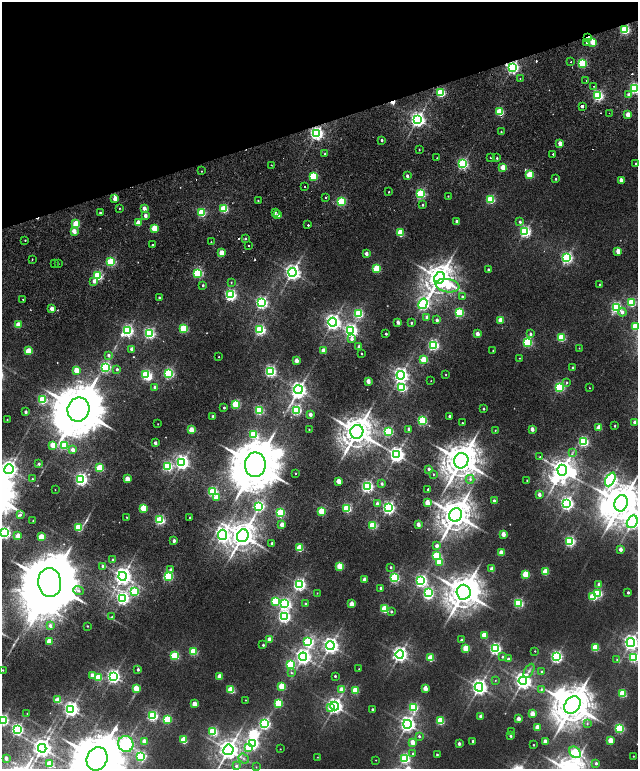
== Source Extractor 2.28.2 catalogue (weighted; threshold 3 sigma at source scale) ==
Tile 3 of 4 x 4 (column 3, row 1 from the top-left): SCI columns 2748-4018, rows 4820-6352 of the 5576 x 6577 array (HDU 1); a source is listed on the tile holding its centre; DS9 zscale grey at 2 x 2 block average (1 PNG px = mean of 2 x 2 image px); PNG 640 x 771 px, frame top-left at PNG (2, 2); each listed source drawn as its Kron ellipse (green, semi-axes under 4 px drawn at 4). Shown black and unused: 16% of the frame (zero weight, under 2 of 5 exposures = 10% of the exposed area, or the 3 px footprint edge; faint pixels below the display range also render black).
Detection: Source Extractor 2.28.2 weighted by HDU 2 'WHT'; one run over the whole footprint, this tile lists its part. Background 0.0102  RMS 0.0057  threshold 0.0258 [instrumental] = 3 sigma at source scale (4.5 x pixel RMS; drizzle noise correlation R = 1.50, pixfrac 1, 0.0396/0.0396 arcsec/px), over >= 5 px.
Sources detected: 414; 4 too faint to see at this stretch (2 x 2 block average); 10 inside a brighter object's white glare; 9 cosmic-ray / hot-pixel residue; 2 long thin detections or spike segments (spike, bleed or trail) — neither listed nor drawn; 1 coinciding with a brighter row at this scale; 2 inside a brighter listed object's ellipse — not listed separately; the other 386 listed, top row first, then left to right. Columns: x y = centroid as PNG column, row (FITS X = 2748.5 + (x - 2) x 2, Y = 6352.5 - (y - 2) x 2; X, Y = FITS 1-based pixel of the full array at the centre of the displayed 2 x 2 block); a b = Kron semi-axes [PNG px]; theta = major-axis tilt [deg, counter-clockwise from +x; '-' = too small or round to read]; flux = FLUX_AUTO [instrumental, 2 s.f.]
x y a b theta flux
625 30 3 3 - 150
587 38 4 3 - 7.3
593 42 3 3 - 44
587 43 3 3 - 2.8
571 62 2 2 - 1.4
582 63 3 3 - 120
512 67 4 3 - 300
520 79 2 2 - 0.54
586 80 2 2 - 3.2
593 86 2 2 - 3.2
635 88 3 3 - 230
441 93 3 3 - 110
629 95 3 3 - 7.3
598 96 3 3 - 200
582 106 2 2 - 110
500 112 3 3 - 78
609 113 2 2 - 0.51
628 115 3 2 - 25
417 119 4 4 - 500
501 132 2 2 - 1
316 133 4 3 - 360
382 140 2 2 - 2.8
560 143 3 2 - 12
419 150 2 2 - 0.76
325 154 2 2 - 1.4
553 154 2 2 - 3.7
490 157 2 2 - 8.4
437 158 2 2 - 1.3
497 158 2 2 - 1.6
636 163 2 2 - 1.4
463 164 3 3 - 200
271 165 2 2 - 0.84
503 167 3 2 - 30
201 171 2 2 - 2.3
530 175 3 3 - 62
313 176 3 3 - 87
407 176 2 2 - 4.6
556 179 2 2 - 1.5
621 180 3 2 - 13
305 187 2 2 - 3.4
388 192 2 2 - 1.4
420 194 3 3 - 150
448 196 2 2 - 0.66
325 197 2 2 - 1.2
115 199 3 2 - 15
491 199 3 3 - 110
258 201 2 2 - 1.1
341 202 3 3 - 95
422 205 3 2 - 2
119 208 2 2 - 0.79
144 208 2 2 - 12
224 209 3 3 - 86
202 212 3 3 - 89
275 212 4 2 - 5.7
100 213 2 2 - 1.9
278 215 2 2 - 9.1
145 216 2 2 - 8
457 222 3 2 - 8.8
520 222 3 3 - 2.5
138 223 3 2 - 27
76 224 3 3 - 56
308 225 2 2 - 7.3
154 228 3 3 - 44
74 231 3 2 - 15
525 232 3 3 - 230
400 233 3 3 - 59
245 239 2 2 - 1.8
25 240 2 2 - 0.83
211 242 2 2 - 0.66
152 245 2 2 - 6.5
249 245 2 2 - 3.6
618 251 3 2 - 25
222 253 3 2 - 25
366 253 2 2 - 8.6
567 258 4 3 - 240
32 259 2 2 - 1.1
111 262 3 3 - 110
54 264 2 2 - 2.1
58 264 2 2 - 0.98
376 269 3 3 - 77
488 270 2 2 - 2.4
292 272 4 4 - 550
198 273 3 3 - 150
98 276 3 3 - 140
439 278 6 5 - 2000
94 281 3 3 - 7.7
231 282 2 2 - 0.9
600 284 2 2 - 0.78
203 285 2 2 - 2
447 286 12 6 -8 34
231 295 4 3 - 250
159 297 2 2 - 1.6
462 297 3 2 - 2.1
23 299 2 2 - 1.6
631 302 3 3 - 98
261 303 4 3 - 290
423 304 5 4 - 290
616 308 4 3 - 200
52 309 3 2 - 13
622 312 4 3 - 6
459 313 3 3 - 130
358 314 3 3 - 130
427 317 3 2 - 9.6
437 320 3 3 - 4.7
500 320 3 2 - 23
333 322 4 4 - 530
398 322 3 2 - 8.3
411 323 3 2 - 1.8
18 325 3 2 - 30
635 326 3 3 - 48
184 328 3 3 - 91
260 330 3 3 - 200
127 331 4 3 - 250
351 331 4 4 - 330
150 333 3 3 - 210
386 334 2 2 - 2.1
477 334 3 2 - 13
530 334 4 3 - 3.2
561 338 3 3 - 81
352 339 4 3 - 5.2
527 342 3 3 - 140
433 345 3 3 - 220
359 347 3 2 - 10
579 348 2 2 - 0.48
132 349 2 2 - 8.7
28 351 3 3 - 47
323 351 3 2 - 20
493 351 2 2 - 0.71
361 354 2 2 - 0.95
108 355 3 3 - 3
219 357 2 2 - 0.69
519 358 2 2 - 0.54
424 360 3 3 - 44
296 361 3 2 - 17
105 367 3 3 - 220
573 368 3 2 - 2.2
117 369 2 2 - 2.7
76 370 3 3 - 26
270 371 3 3 - 240
169 373 3 3 - 160
146 375 3 3 - 140
401 375 4 4 - 470
446 375 2 2 - 0.82
368 381 3 2 - 15
431 381 2 2 - 0.42
567 383 3 2 - 1.3
155 387 3 2 - 4
402 387 4 3 - 120
559 387 3 3 - 160
589 388 2 2 - 0.59
298 390 4 4 - 450
42 400 3 3 - 120
236 404 3 3 - 91
224 408 2 2 - 2.1
78 409 12 11 - 9600
484 409 3 2 - 1.6
259 410 3 3 - 130
296 410 3 3 - 170
26 412 2 2 - 4.3
310 414 2 2 - 7.7
213 416 3 2 - 1.8
449 416 2 2 - 3.6
7 420 2 2 - 0.8
422 421 3 3 - 140
634 422 3 2 - 4.6
462 423 2 2 - 1.1
158 424 2 2 - 0.56
615 426 2 2 - 1.3
599 427 3 2 - 22
309 429 2 2 - 0.71
409 429 2 2 - 6.4
532 429 2 2 - 12
191 430 3 3 - 29
495 430 2 2 - 0.77
357 432 7 6 - 2500
388 432 3 3 - 140
254 434 3 3 - 97
583 442 3 3 - 160
155 443 2 2 - 7.3
53 445 3 3 - 28
64 445 3 3 - 60
73 450 3 2 - 10
573 452 3 2 - 0.68
396 455 4 4 - 510
540 457 3 3 - 1.2
461 461 8 7 - 3200
182 462 4 4 - 430
39 464 2 2 - 2.8
255 465 12 10 89 8300
168 466 3 3 - 140
100 468 3 3 - 73
9 469 5 4 - 600
429 469 2 2 - 4.3
562 470 6 4 -89 1200
295 473 2 2 - 0.89
433 474 2 2 - 0.83
32 479 2 2 - 1.5
81 479 4 3 - 320
127 479 3 2 - 25
470 479 4 3 - 2.6
610 479 7 4 63 400
527 480 2 2 - 0.7
339 481 3 2 - 24
382 484 3 2 - 3.3
367 487 3 3 - 260
428 489 2 2 - 1.3
55 490 2 2 - 0.41
213 492 3 3 - 160
539 494 3 2 - 8.5
216 498 3 3 - 18
494 501 2 2 - 7.1
427 503 3 2 - 21
567 503 4 4 - 370
621 503 8 6 68 3800
377 504 3 2 - 6
259 506 3 3 - 190
143 508 3 3 - 51
347 508 3 3 - 110
388 508 4 3 - 320
322 511 3 3 - 60
280 513 3 3 - 110
20 515 4 3 - 2.8
456 515 7 6 - 2600
127 517 2 2 - 0.76
190 518 2 2 - 2.5
160 520 3 3 - 140
33 521 2 2 - 0.77
632 522 6 5 - 520
282 524 3 2 - 13
418 524 2 2 - 11
372 525 3 3 - 74
78 527 3 3 - 83
5 533 3 3 - 250
503 534 3 2 - 18
222 535 5 4 - 420
18 536 3 2 - 28
243 536 6 5 - 1700
41 537 3 3 - 36
174 541 2 2 - 6.8
570 541 3 3 - 180
272 544 2 2 - 6.3
437 546 3 3 - 6
300 548 3 3 - 67
620 549 2 2 - 9.6
501 553 3 2 - 26
437 556 3 3 - 100
113 560 2 2 - 2.5
439 562 3 3 - 54
102 566 3 3 - 2.9
340 566 3 3 - 56
391 567 2 2 - 1.8
492 569 3 2 - 16
171 570 3 3 - 4.8
545 572 3 3 - 43
526 574 3 3 - 56
122 576 4 4 - 720
168 576 3 3 - 130
394 578 3 3 - 170
364 579 2 2 - 11
421 581 4 4 - 290
50 583 14 11 -85 16000
599 584 3 2 - 9
299 585 4 4 - 290
381 588 2 2 - 4.5
78 590 5 3 - 3
134 592 3 3 - 89
464 592 7 7 - 2800
628 592 2 2 - 2.2
317 593 2 2 - 0.56
428 593 3 3 - 130
598 593 3 3 - 89
593 596 3 3 - 72
122 598 4 4 - 270
275 601 3 3 - 69
305 603 3 3 - 1.5
518 603 3 3 - 140
285 604 4 4 - 210
351 604 3 2 - 23
384 609 3 3 - 77
391 611 3 3 - 2.5
112 617 4 3 - 1.4
284 617 4 4 - 280
50 626 3 3 - 4.5
87 626 2 2 - 1.1
484 635 3 3 - 37
270 639 3 2 - 18
461 640 2 2 - 2.8
49 641 3 3 - 29
308 642 4 3 - 160
631 643 4 4 - 490
263 645 2 2 - 2
330 646 4 4 - 590
466 648 3 3 - 50
595 648 3 3 - 57
495 649 4 3 - 240
193 651 3 3 - 77
535 651 2 2 - 0.7
400 654 4 4 - 510
175 656 3 3 - 99
303 657 4 4 - 510
502 657 3 2 - 2.1
556 657 4 3 - 270
633 657 4 4 - 130
430 658 3 3 - 48
508 659 2 2 - 4.7
617 660 3 3 - 1.2
290 664 3 3 - 83
138 669 2 2 - 3.6
359 669 2 2 - 0.46
3 670 2 2 - 0.9
529 671 8 3 60 3.2
541 671 3 3 - 1.2
291 673 4 3 - 1.8
92 675 3 2 - 8.5
113 676 4 4 - 370
219 676 3 2 - 17
335 676 2 2 - 1.9
99 677 3 3 - 55
495 680 3 2 - 0.69
523 681 4 4 - 690
282 686 3 3 - 50
479 687 4 4 - 580
136 688 3 3 - 30
425 688 3 2 - 17
341 689 3 3 - 16
541 689 4 3 - 2
231 690 3 3 - 60
356 690 3 3 - 47
622 694 3 3 - 66
58 700 3 3 - 31
245 700 2 2 - 0.56
278 703 3 3 - 77
194 704 3 2 - 25
572 705 9 7 51 3800
335 706 4 4 - 540
413 707 4 3 - 99
331 708 4 3 - 21
71 709 4 4 - 480
372 709 2 2 - 2.1
27 714 2 2 - 0.45
532 714 3 2 - 20
152 716 3 3 - 190
481 716 3 2 - 10
167 719 3 3 - 74
518 719 3 2 - 12
3 720 3 3 - 230
440 721 3 3 - 80
265 724 4 4 - 200
407 724 4 4 - 560
587 724 4 4 - 1.8
537 727 3 2 - 21
619 728 3 3 - 130
17 729 4 3 - 250
213 731 3 3 - 120
511 731 2 2 - 0.57
419 736 3 3 - 2.3
510 736 2 2 - 3.2
184 740 3 3 - 62
610 740 3 3 - 26
144 741 3 2 - 13
473 741 2 2 - 4
545 741 2 2 - 13
412 742 3 2 - 18
252 743 4 3 - 260
126 744 8 7 - 510
459 744 2 2 - 6.1
533 745 2 2 - 0.91
248 747 4 3 - 36
42 748 4 4 - 900
280 749 2 2 - 0.45
228 750 5 5 - 1100
575 752 6 5 - 100
413 753 3 3 - 1.7
437 755 2 2 - 1.6
141 756 4 3 - 140
633 756 2 2 - 0.65
317 757 2 2 - 0.52
6 758 2 2 - 10
405 758 3 3 - 160
97 759 12 10 66 9100
244 759 6 4 -39 3
376 760 2 2 - 0.41
596 763 3 2 - 3.4
49 764 3 3 - 53
236 766 4 4 - 4.2
256 767 3 3 - 1
Overlapping masked pixels (flux is a lower limit): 6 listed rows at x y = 625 30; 587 38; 512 67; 582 106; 500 112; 316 133
Isophote crosses this tile's border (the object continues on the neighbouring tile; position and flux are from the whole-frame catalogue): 10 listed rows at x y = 635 88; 635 326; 9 469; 621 503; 632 522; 5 533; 631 643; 633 657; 3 720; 97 759